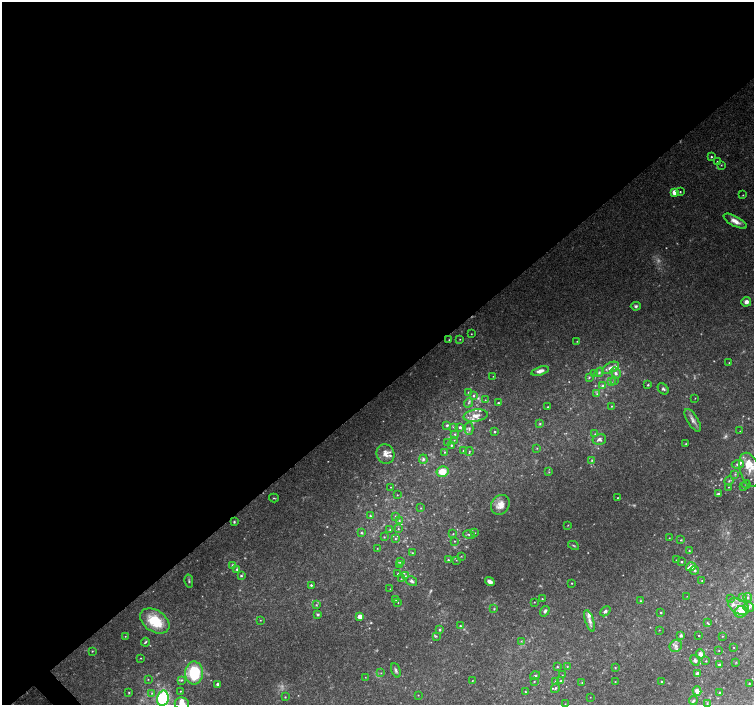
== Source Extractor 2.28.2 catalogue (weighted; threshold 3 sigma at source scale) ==
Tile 2 of 4 x 4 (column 2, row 1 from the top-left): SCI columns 1511-3013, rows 4433-5838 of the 6019 x 5987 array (HDU 1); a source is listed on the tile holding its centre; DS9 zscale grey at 2 x 2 block average (1 PNG px = mean of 2 x 2 image px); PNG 756 x 707 px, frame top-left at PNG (2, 2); each listed source drawn as its Kron ellipse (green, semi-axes under 4 px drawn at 4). Shown black and unused: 56% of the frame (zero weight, under 3 of 4 exposures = <1% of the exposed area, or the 3 px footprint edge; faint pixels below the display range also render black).
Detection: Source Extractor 2.28.2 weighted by HDU 2 'WHT'; one run over the whole footprint, this tile lists its part. Background 0.0923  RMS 0.0056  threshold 0.025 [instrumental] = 3 sigma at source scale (4.5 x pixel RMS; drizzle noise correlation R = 1.50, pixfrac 1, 0.0396/0.0396 arcsec/px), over >= 5 px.
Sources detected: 238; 21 too faint to see at this stretch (2 x 2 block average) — neither listed nor drawn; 22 inside a brighter listed object's ellipse — not listed separately; the other 195 listed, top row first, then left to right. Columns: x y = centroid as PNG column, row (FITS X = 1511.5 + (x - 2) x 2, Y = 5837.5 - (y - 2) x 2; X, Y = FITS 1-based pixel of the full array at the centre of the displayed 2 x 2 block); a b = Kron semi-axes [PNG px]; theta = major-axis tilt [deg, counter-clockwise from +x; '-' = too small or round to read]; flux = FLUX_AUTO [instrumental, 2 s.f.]
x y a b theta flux
711 157 3 3 - 1.4
717 161 3 2 - 0.89
721 165 3 2 - 0.88
674 192 3 3 - 20
680 192 3 3 - 1.3
743 195 2 2 - 0.7
735 221 13 5 -28 10
746 302 5 4 - 5.6
636 306 5 4 - 2.9
471 334 2 2 - 0.67
460 339 2 2 - 0.72
449 340 2 2 - 0.72
577 341 2 2 - 0.66
729 363 2 2 - 0.67
611 368 9 5 25 8.1
540 371 9 4 17 6.7
599 372 5 4 - 2.4
616 373 6 4 -56 4.3
594 374 3 2 - 0.57
493 376 2 2 - 0.59
589 377 4 3 - 1.4
614 381 3 3 - 1.3
611 382 3 3 - 1.1
648 385 3 2 - 1.6
602 386 4 3 - 2
663 389 6 4 -46 2.8
468 392 3 3 - 1.2
597 394 3 3 - 1.8
473 396 4 3 - 2.2
695 398 2 2 - 0.56
485 400 3 2 - 0.93
468 403 5 3 - 2.6
498 403 2 2 - 1.4
612 406 3 2 - 0.87
548 407 3 2 - 1.3
476 416 12 6 8 10
693 420 13 5 -59 6.7
540 423 3 3 - 1.3
447 425 3 3 - 2.1
454 427 3 2 - 0.82
460 427 2 2 - 2.4
469 428 6 3 88 2.6
494 431 2 2 - 1.8
740 431 2 2 - 0.48
455 434 3 3 - 1.2
595 434 4 3 - 1.3
599 439 7 5 13 5.5
454 440 3 2 - 0.8
448 442 3 3 - 1.3
686 444 2 2 - 0.82
451 445 2 2 - 1.2
537 448 3 3 - 0.86
463 451 2 2 - 1.2
445 452 2 2 - 1
469 452 4 2 - 1.1
385 454 10 8 -66 10
423 459 5 4 - 2.2
592 460 4 3 - 1.7
738 464 6 4 5 4.2
749 470 17 9 -74 19
442 472 6 5 - 21
549 472 3 2 - 0.88
735 474 3 3 - 1.6
729 481 4 3 - 1.7
746 484 4 2 - 1.2
391 487 2 2 - 0.59
729 487 2 2 - 0.61
743 487 2 2 - 0.98
718 494 4 2 - 2.5
397 495 2 2 - 0.76
274 498 5 2 - 1.1
617 498 2 2 - 0.77
500 505 10 8 54 14
421 508 2 2 - 0.72
370 516 3 3 - 1.4
396 516 3 3 - 1.4
399 521 3 3 - 1.3
234 522 3 3 - 1.7
568 525 2 2 - 0.64
398 529 2 2 - 0.86
390 530 3 2 - 0.85
362 533 3 3 - 1.3
475 533 2 2 - 0.63
453 534 3 2 - 0.89
469 535 6 3 -12 2.3
384 537 2 2 - 0.86
669 538 2 2 - 0.66
395 539 3 3 - 1.1
681 540 3 2 - 1
454 541 2 2 - 0.84
573 545 6 3 -27 1.7
377 548 3 2 - 0.61
689 551 4 3 - 1.4
412 553 2 2 - 0.81
461 556 3 2 - 0.62
448 560 3 3 - 1.4
456 560 2 2 - 0.6
677 560 3 2 - 0.87
400 562 4 3 - 2.7
681 562 2 2 - 1.3
233 565 3 3 - 2.8
400 565 3 3 - 1.5
691 567 5 3 - 11
237 569 3 3 - 2.5
695 570 4 4 - 3
398 574 3 2 - 1.5
241 576 3 3 - 1.8
405 576 3 3 - 1.1
401 579 2 2 - 0.58
189 581 6 3 -78 2
412 581 6 3 -33 3.2
702 581 2 2 - 0.67
490 582 5 3 - 6.1
572 583 2 2 - 0.88
311 585 3 3 - 1.5
390 589 3 2 - 0.47
687 596 2 2 - 0.34
748 597 4 3 - 1.9
730 598 3 2 - 0.95
742 598 3 3 - 1.3
396 599 3 3 - 1.8
542 599 2 2 - 0.93
641 601 3 2 - 0.98
398 602 2 2 - 0.73
534 602 2 2 - 0.62
316 605 3 3 - 1.3
738 606 11 7 -28 12
749 607 5 5 - 4.6
494 609 3 3 - 1.1
545 611 6 4 56 3.9
605 611 6 4 44 4.4
741 612 6 5 - 16
660 613 2 2 - 0.95
318 615 3 3 - 2.4
360 616 3 3 - 17
260 620 2 2 - 0.71
155 621 16 10 -33 51
590 621 11 4 -71 6.6
707 623 3 2 - 1
460 626 3 3 - 1.2
439 630 3 3 - 1.8
659 630 2 2 - 0.49
681 635 3 3 - 3.5
699 635 2 2 - 0.61
125 636 2 2 - 0.72
436 636 4 3 - 1.3
722 636 2 2 - 0.6
521 641 3 2 - 0.78
145 642 4 2 - 1.3
676 646 6 5 - 4.5
733 647 2 2 - 0.51
92 651 3 2 - 1
719 651 2 2 - 0.54
700 654 5 3 - 8.6
141 658 2 2 - 0.57
695 660 6 4 -67 3.5
706 661 2 2 - 0.81
736 662 3 2 - 0.7
719 665 3 2 - 1.5
557 667 3 2 - 1.1
567 667 4 2 - 0.78
615 667 3 2 - 0.84
396 670 7 3 -70 3
194 673 11 9 89 72
381 673 2 2 - 0.69
697 674 3 2 - 13
562 675 3 2 - 0.65
535 676 5 2 - 1.6
365 677 2 2 - 0.47
148 679 2 2 - 0.62
181 680 4 3 - 1.7
472 681 2 2 - 0.59
534 681 2 2 - 0.73
561 681 4 3 - 1.9
555 682 3 3 - 1.5
582 682 3 2 - 0.65
615 682 2 2 - 0.55
662 682 2 2 - 1
218 684 3 3 - 3.7
749 684 2 2 - 0.89
555 688 5 3 - 1.5
180 691 2 2 - 0.66
697 691 4 4 - 9.6
129 692 2 2 - 1
525 692 2 2 - 0.83
152 693 3 3 - 1.1
719 693 3 2 - 0.94
418 695 2 2 - 0.56
285 697 2 2 - 1
590 697 2 2 - 0.44
163 698 7 5 76 100
693 701 4 3 - 2
182 704 7 6 - 11
565 704 3 2 - 0.48
707 704 3 3 - 1.1
Isophote crosses this tile's border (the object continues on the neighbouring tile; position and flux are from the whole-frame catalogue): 2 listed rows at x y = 163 698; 182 704
Diffuse or blended objects may show on this block-average render without a row.